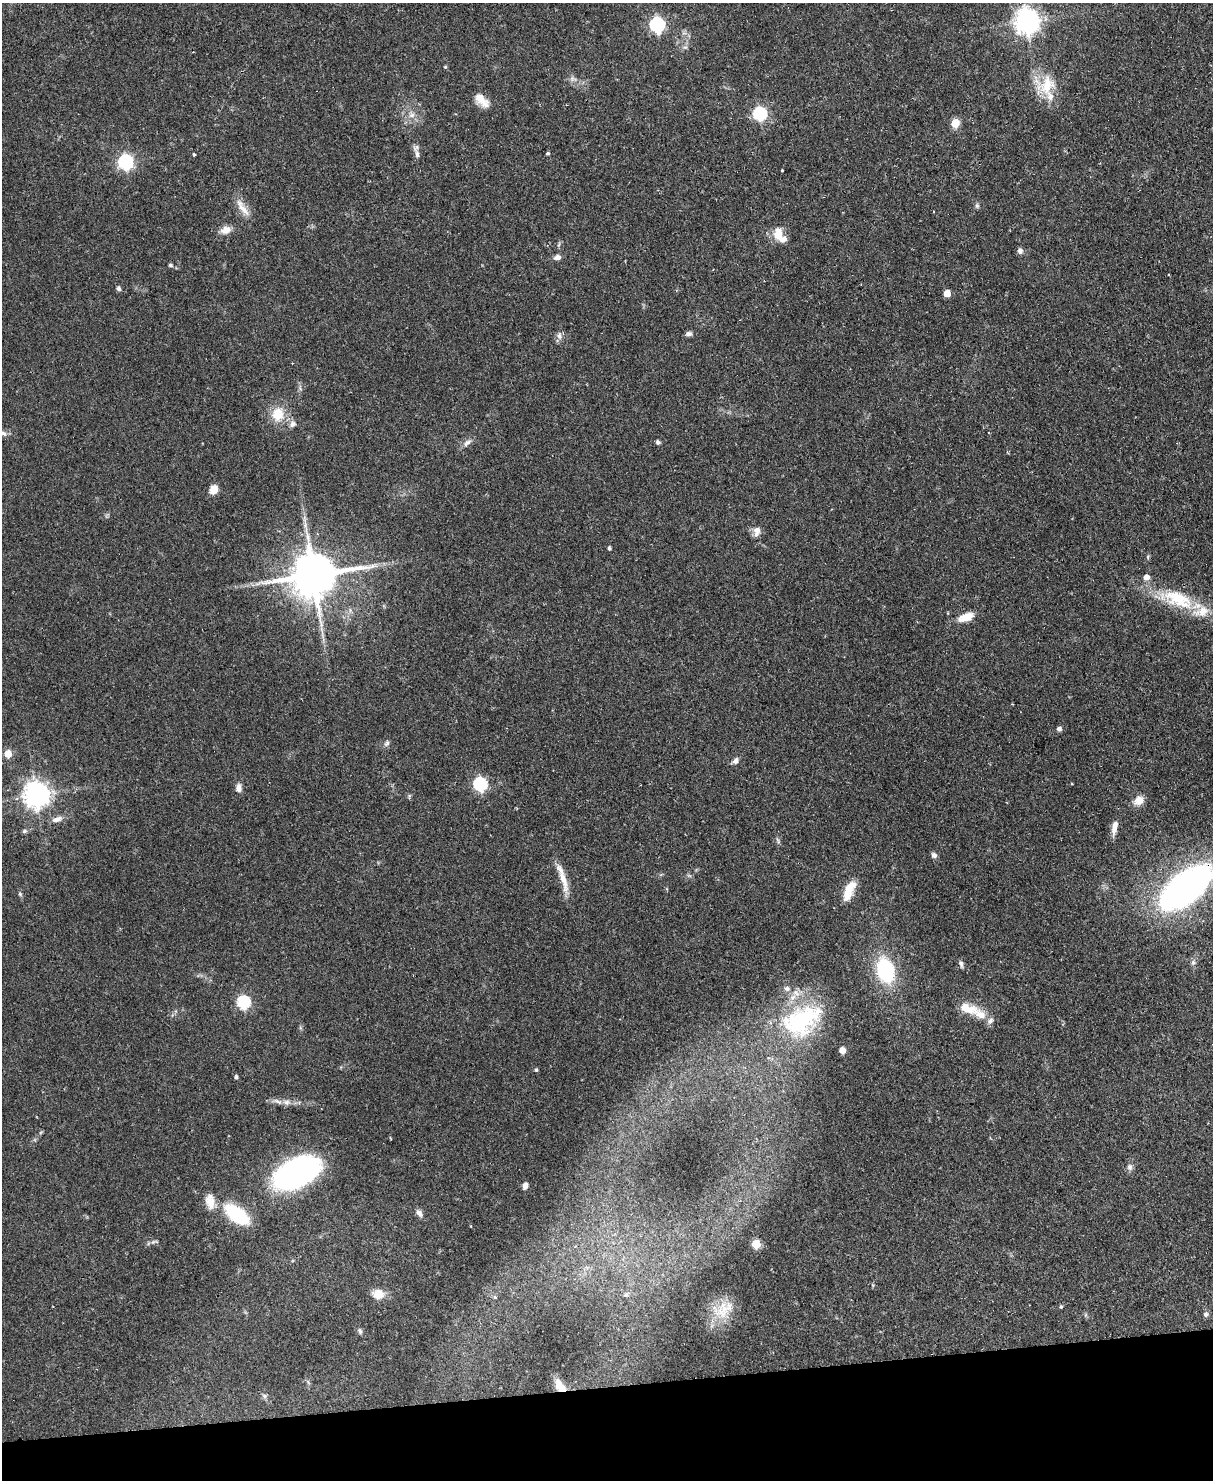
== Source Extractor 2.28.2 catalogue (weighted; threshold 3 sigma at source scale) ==
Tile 10 of 4 x 3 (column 2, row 3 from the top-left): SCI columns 1268-2478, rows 264-1741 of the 4958 x 4848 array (HDU 1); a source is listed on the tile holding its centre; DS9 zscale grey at full resolution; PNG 1215 x 1482 px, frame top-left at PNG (2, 3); no overlay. Shown black and unused: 6% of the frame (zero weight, under 2 of 3 exposures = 3% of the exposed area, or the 3 px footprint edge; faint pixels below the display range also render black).
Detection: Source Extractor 2.28.2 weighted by HDU 2 'WHT'; one run over the whole footprint, this tile lists its part. Background 0.0581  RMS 0.0056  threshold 0.025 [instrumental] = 3 sigma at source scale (4.5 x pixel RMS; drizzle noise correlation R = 1.50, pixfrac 1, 0.05/0.05 arcsec/px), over >= 5 px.
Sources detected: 92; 9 inside a brighter listed object's ellipse — not listed separately; the other 83 listed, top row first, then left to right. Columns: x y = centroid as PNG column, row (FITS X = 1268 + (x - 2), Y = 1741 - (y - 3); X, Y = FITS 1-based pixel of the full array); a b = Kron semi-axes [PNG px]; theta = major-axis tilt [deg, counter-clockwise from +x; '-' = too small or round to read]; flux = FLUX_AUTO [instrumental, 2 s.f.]
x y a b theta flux
1027 21 9 8 - 500
657 25 7 6 - 110
685 47 7 4 0 1
445 67 4 4 - 0.67
573 79 12 6 -20 2.6
1047 85 31 24 0 18
482 100 22 11 -43 6.8
760 114 6 6 - 81
411 115 9 8 - 3
955 123 5 5 - 19
548 153 4 3 - 0.95
194 154 4 3 - 0.69
417 154 14 6 -78 2.6
126 162 7 6 - 120
782 170 3 3 - 0.85
977 206 7 6 - 1.1
242 207 29 8 -56 6.3
226 230 12 9 20 4.9
778 234 17 11 90 7.9
1020 251 7 6 - 1.9
557 257 8 6 11 2.5
170 265 6 5 - 0.91
118 289 5 4 - 1.8
947 293 5 5 - 8.1
689 334 8 6 6 1.7
559 335 9 7 -83 2.2
278 414 15 13 80 13
292 424 10 8 69 2.5
3 433 9 5 -29 1.8
658 442 5 5 - 1.3
467 443 12 7 37 2.7
214 489 9 7 68 6.5
757 531 14 9 81 4
609 548 4 3 - 1.2
313 575 14 13 - 2600
1177 599 50 21 -19 31
966 617 21 10 20 7.8
1059 729 5 4 - 2
387 743 9 6 56 1.5
8 754 5 5 - 13
736 761 8 6 49 2.1
480 784 6 6 - 85
239 788 12 8 89 2.9
36 795 8 8 - 570
1139 800 14 11 47 5.1
57 819 15 7 16 3.5
1114 830 17 8 80 3.8
24 831 7 5 17 1.2
778 840 9 4 -64 1
934 855 7 6 - 1.7
563 880 38 9 -75 9
1186 888 54 26 39 190
20 894 6 5 - 0.95
847 895 19 11 64 8.1
1193 962 8 6 75 1.6
961 964 10 5 -73 1.3
885 970 21 14 -74 48
787 988 7 7 - 1.8
243 1002 6 6 - 70
966 1008 24 12 -13 10
801 1021 54 35 30 66
990 1021 10 6 58 2.1
842 1050 5 5 - 6.6
536 1070 5 4 - 0.84
236 1077 5 4 - 1.1
286 1102 10 8 -6 2.8
1130 1167 9 8 - 2.1
296 1173 43 23 26 140
525 1186 6 5 - 2.8
210 1201 19 11 -82 6.3
419 1213 10 6 -53 2.5
237 1214 24 12 -36 38
153 1242 8 5 28 1.3
756 1244 5 5 - 18
378 1294 13 11 -13 7.5
626 1295 7 7 - 1.4
495 1297 6 5 - 0.86
1061 1307 5 4 - 0.77
723 1309 34 20 37 15
1206 1314 7 6 - 1.6
360 1331 8 6 -70 1.3
560 1386 17 8 -56 6.9
264 1396 8 6 -23 1.3
Overlapping masked pixels (flux is a lower limit): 3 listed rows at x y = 1177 599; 1186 888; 560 1386
Isophote crosses this tile's border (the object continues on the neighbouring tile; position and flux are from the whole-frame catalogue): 2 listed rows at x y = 3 433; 1186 888